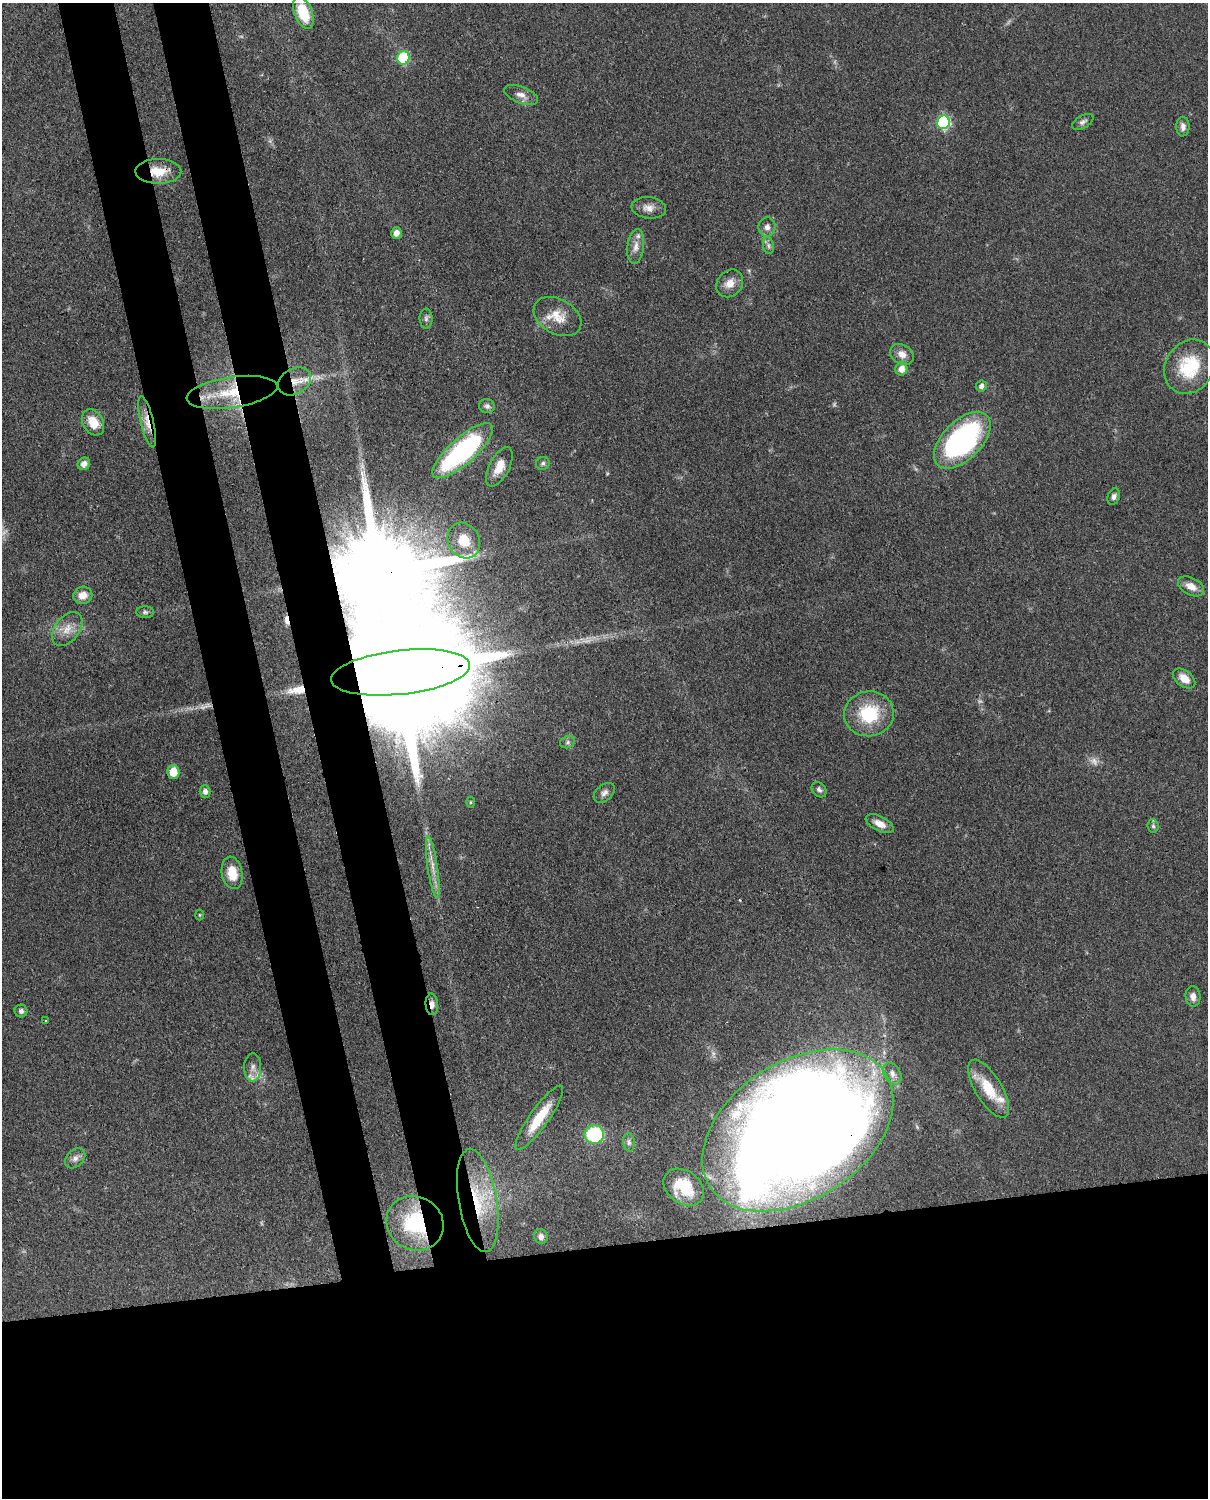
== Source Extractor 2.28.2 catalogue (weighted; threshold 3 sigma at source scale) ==
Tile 11 of 4 x 3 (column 3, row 3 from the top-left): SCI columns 2505-3710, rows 272-1767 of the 5006 x 4913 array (HDU 1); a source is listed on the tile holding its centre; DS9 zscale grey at full resolution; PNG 1210 x 1500 px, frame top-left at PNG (2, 3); each listed source drawn as its Kron ellipse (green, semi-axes under 4 px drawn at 4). Shown black and unused: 25% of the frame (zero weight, under 3 of 4 exposures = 7% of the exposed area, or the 3 px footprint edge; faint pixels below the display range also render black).
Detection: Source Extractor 2.28.2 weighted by HDU 2 'WHT'; one run over the whole footprint, this tile lists its part. Background 0.0959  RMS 0.004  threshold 0.018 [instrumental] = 3 sigma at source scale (4.5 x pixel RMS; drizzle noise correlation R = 1.50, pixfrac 1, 0.05/0.05 arcsec/px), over >= 5 px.
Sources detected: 79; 6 too faint to see at this stretch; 1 inside a brighter object's white glare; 2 cosmic-ray / hot-pixel residue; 1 long thin detection or spike segment (spike, bleed or trail) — neither listed nor drawn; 4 inside a brighter listed object's ellipse — not listed separately; the other 65 listed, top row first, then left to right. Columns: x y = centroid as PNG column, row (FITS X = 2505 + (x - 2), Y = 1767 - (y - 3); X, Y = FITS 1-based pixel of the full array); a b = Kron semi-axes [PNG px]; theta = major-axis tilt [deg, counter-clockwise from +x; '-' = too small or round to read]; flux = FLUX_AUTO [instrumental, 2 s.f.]
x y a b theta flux
303 13 17 9 -69 14
403 58 7 6 - 31
521 95 18 8 -22 3
943 122 7 6 - 51
1083 122 12 6 31 1.4
1183 127 10 6 -90 1.9
158 171 23 12 0 8.3
649 208 17 10 -7 3.5
767 227 9 8 - 2.1
396 233 6 5 - 2.3
768 245 9 5 -84 1.1
636 247 17 8 83 3.3
730 283 15 12 48 4.2
557 316 25 17 -30 8.4
426 318 10 6 90 1.3
902 354 12 9 -31 3.5
1189 367 28 24 57 22
901 369 7 6 - 3.3
294 381 17 12 30 6.4
981 386 5 5 - 1.7
232 392 46 15 8 21
487 406 8 7 - 1.2
93 422 14 10 -60 6.8
147 422 26 6 -77 4.9
962 440 35 19 45 79
463 451 38 13 42 69
543 463 7 6 - 1.1
84 464 6 6 - 2
499 467 21 10 63 6
1114 497 8 6 69 1.5
464 541 18 15 -61 14
1191 586 14 8 -28 4.2
83 595 9 8 - 4.4
145 612 9 5 0 1
67 629 19 12 53 5.6
401 672 70 22 6 34000
1184 678 13 8 -39 4.5
869 714 25 22 7 21
567 742 7 6 - 1.1
173 772 7 6 - 7.3
819 790 8 6 -50 1.3
205 791 6 5 - 1.7
604 793 12 8 42 1.9
471 802 5 3 - 0.4
880 824 15 7 -26 3.8
1153 826 6 5 - 0.8
433 867 31 5 -82 4.7
232 873 16 10 -79 7.4
199 915 5 3 - 0.39
1193 996 10 7 -86 2.5
432 1004 11 6 -85 2.6
21 1011 6 6 - 1.1
46 1021 3 2 - 0.47
253 1067 14 8 88 2.7
892 1074 12 8 -59 2.3
989 1089 33 13 -59 13
539 1118 39 9 54 12
798 1130 105 68 33 1100
594 1134 10 9 - 31
629 1142 9 5 -83 1.3
75 1158 11 8 45 2.2
684 1187 22 16 -36 14
478 1200 52 19 -80 25
415 1223 29 26 -33 30
541 1236 7 6 - 1.7
Overlapping masked pixels (flux is a lower limit): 9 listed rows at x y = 158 171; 294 381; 232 392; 147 422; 401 672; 432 1004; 798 1130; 478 1200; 415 1223